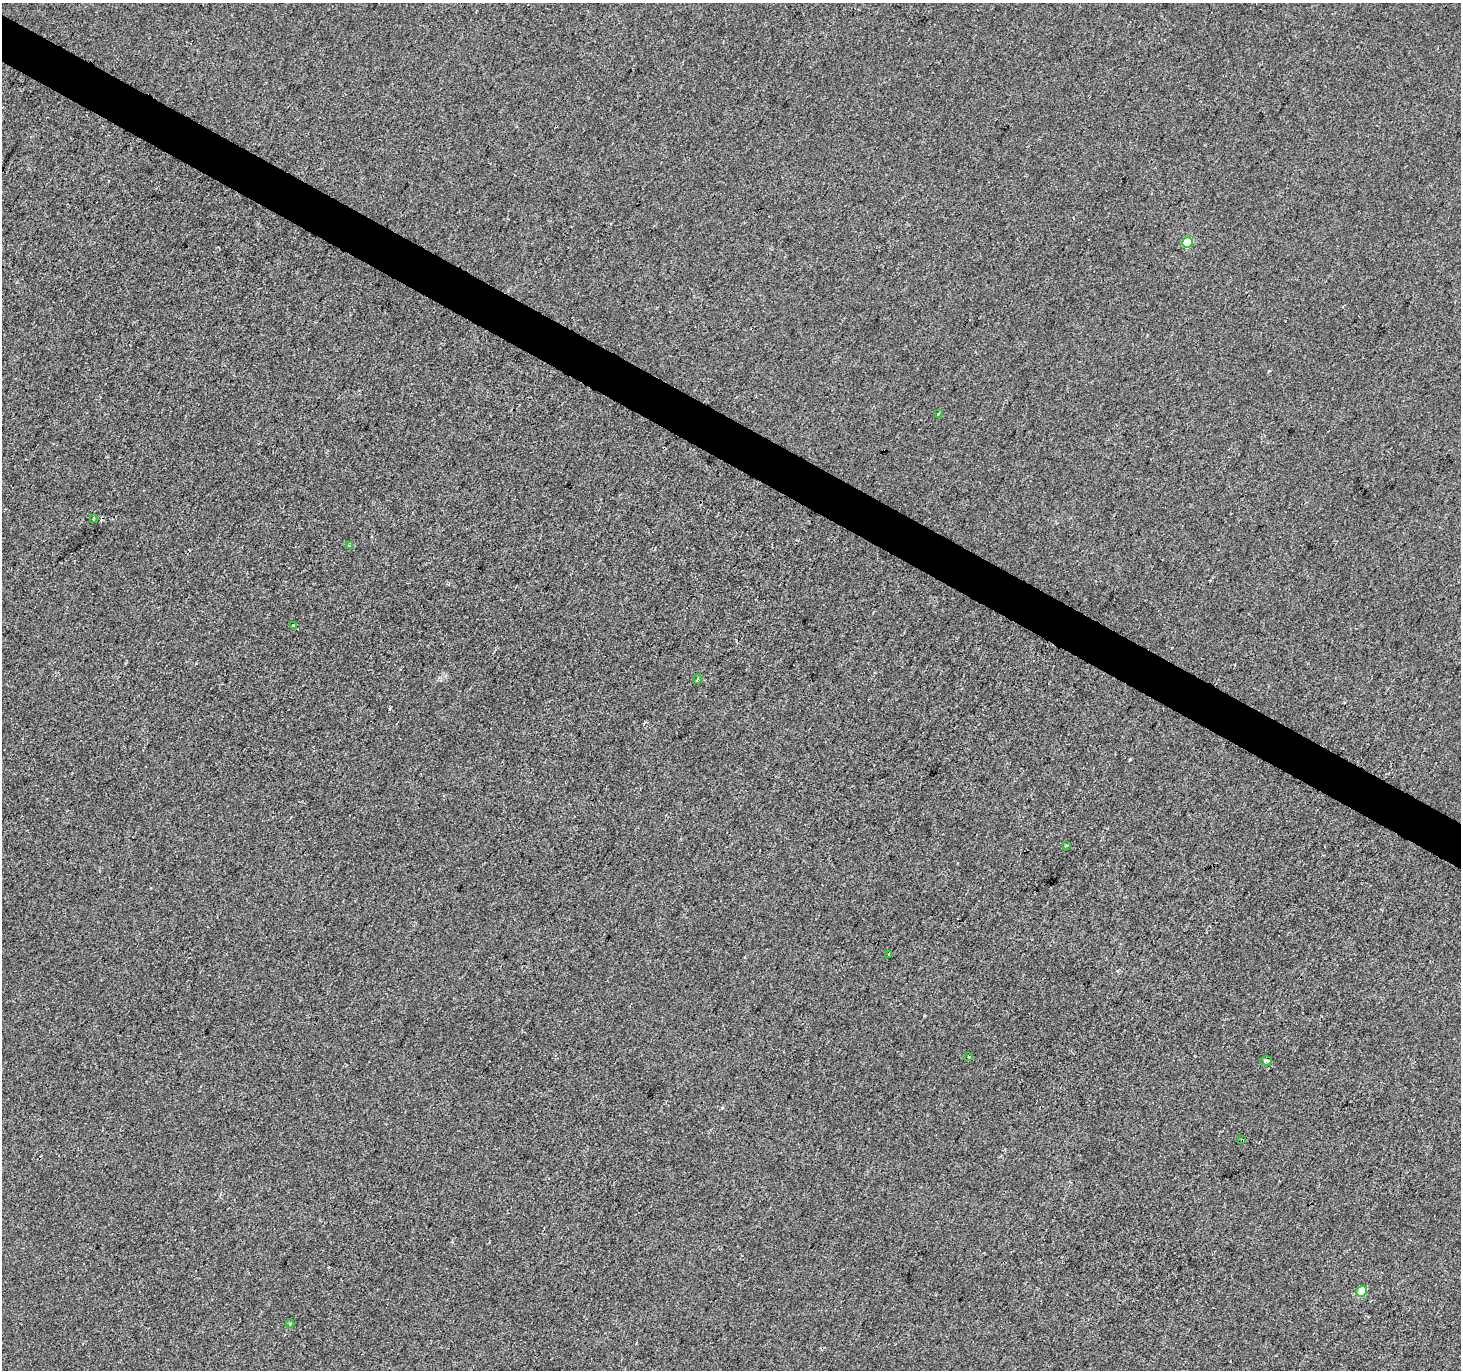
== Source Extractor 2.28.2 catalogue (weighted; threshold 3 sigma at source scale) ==
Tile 11 of 4 x 4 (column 3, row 3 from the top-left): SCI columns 2926-4384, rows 1628-2995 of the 5844 x 5924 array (HDU 1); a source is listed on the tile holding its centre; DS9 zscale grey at full resolution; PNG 1463 x 1372 px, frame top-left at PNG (2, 3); each listed source drawn as its Kron ellipse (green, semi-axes under 4 px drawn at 4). Shown black and unused: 3% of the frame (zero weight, under 2 of 3 exposures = <1% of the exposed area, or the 3 px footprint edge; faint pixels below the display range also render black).
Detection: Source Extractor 2.28.2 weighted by HDU 2 'WHT'; one run over the whole footprint, this tile lists its part. Background -5.35e-04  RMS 0.0042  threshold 0.019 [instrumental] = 3 sigma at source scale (4.5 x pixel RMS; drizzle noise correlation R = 1.50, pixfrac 1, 0.0396/0.0396 arcsec/px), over >= 5 px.
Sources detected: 15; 2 cosmic-ray / hot-pixel residue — neither listed nor drawn; the other 13 listed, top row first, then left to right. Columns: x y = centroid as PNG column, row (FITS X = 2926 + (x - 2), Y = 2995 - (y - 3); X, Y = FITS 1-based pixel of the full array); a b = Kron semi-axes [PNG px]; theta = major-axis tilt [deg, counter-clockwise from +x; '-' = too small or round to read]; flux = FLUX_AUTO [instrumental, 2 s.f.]
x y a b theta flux
1187 243 5 5 - 15
938 414 3 3 - 1.6
93 519 4 3 - 0.77
350 546 3 3 - 1.2
293 626 4 3 - 2.3
698 679 4 3 - 0.54
1066 846 3 3 - 0.74
888 954 3 2 - 0.57
968 1057 3 3 - 3.1
1266 1061 6 4 2 0.99
1242 1140 3 3 - 0.87
1362 1291 6 5 - 11
290 1324 4 4 - 0.45
Overlapping masked pixels (flux is a lower limit): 1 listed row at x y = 1242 1140